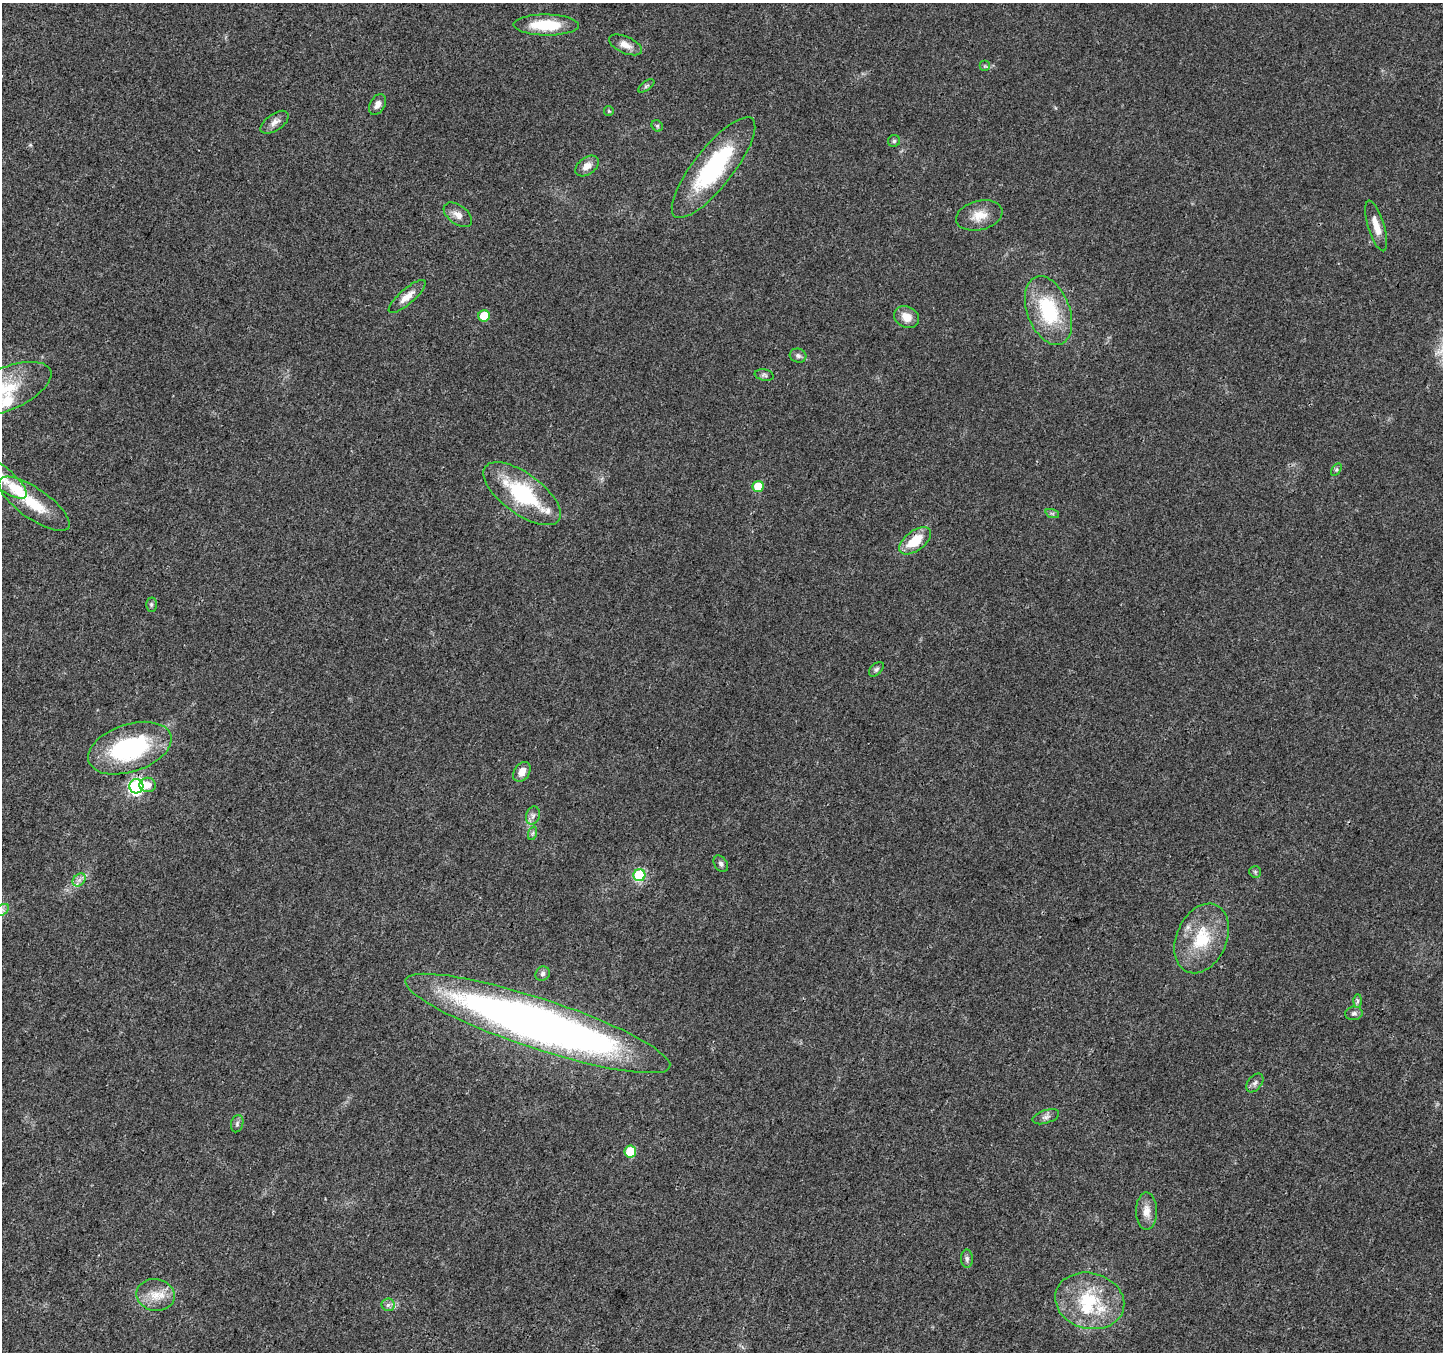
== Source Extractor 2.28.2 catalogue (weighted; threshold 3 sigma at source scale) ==
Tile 7 of 4 x 4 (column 3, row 2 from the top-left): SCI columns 2891-4331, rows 2969-4318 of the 5773 x 5868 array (HDU 1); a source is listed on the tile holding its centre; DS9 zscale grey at full resolution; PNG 1445 x 1354 px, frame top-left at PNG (2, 3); each listed source drawn as its Kron ellipse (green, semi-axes under 4 px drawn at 4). Shown black and unused: <1% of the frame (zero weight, under 3 of 4 exposures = <1% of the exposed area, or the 3 px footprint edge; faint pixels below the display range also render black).
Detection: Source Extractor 2.28.2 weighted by HDU 2 'WHT'; one run over the whole footprint, this tile lists its part. Background 0.0174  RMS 0.0028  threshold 0.0127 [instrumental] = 3 sigma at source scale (4.5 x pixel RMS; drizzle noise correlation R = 1.50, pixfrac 1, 0.0396/0.0396 arcsec/px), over >= 5 px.
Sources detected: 59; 4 inside a brighter listed object's ellipse — not listed separately; the other 55 listed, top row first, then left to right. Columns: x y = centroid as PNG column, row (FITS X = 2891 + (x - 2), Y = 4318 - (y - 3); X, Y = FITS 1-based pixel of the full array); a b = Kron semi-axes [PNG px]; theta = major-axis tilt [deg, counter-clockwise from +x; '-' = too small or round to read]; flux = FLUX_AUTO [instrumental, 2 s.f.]
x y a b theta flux
546 25 33 10 -1 11
625 45 18 8 -24 2.5
985 66 5 5 - 0.46
646 86 9 4 35 0.55
377 104 11 7 61 1.7
609 111 5 4 - 0.31
275 122 16 8 35 1.8
657 126 6 5 - 0.46
894 141 6 6 - 0.57
587 166 13 8 36 2.4
714 168 62 19 52 31
458 215 16 9 -36 2.3
979 215 23 14 14 4.6
1376 226 26 8 -73 3.8
407 296 23 7 41 2.9
1048 311 36 21 -69 20
484 316 6 5 - 6.9
907 317 13 10 -30 3.3
798 356 8 7 - 0.99
764 375 10 5 -11 0.67
5 389 49 21 23 17
1336 470 7 4 58 0.45
2 478 30 10 -40 4.4
758 486 5 5 - 7.7
522 494 45 20 -36 25
34 504 42 15 -35 9.6
1052 513 7 4 -19 0.54
915 541 18 10 38 7.9
151 605 7 5 -90 0.56
876 669 9 5 45 0.7
130 748 43 24 18 33
522 772 11 7 58 2.4
148 785 8 7 - 2.5
136 786 7 7 - 66
533 815 9 6 74 1.1
533 833 7 4 71 0.52
721 864 9 6 -56 0.89
1255 872 6 6 - 0.49
639 875 6 6 - 26
79 880 7 5 44 1.1
2 910 8 5 33 0.88
1202 938 36 25 66 14
543 974 7 6 - 0.78
1357 1001 7 4 88 0.56
1354 1013 9 6 9 0.85
538 1023 139 25 -18 230
1255 1083 11 6 52 1.1
1046 1117 14 6 18 1.2
237 1124 9 6 76 0.72
630 1152 6 5 - 11
1146 1211 19 10 -89 2.9
967 1259 9 6 -89 0.85
156 1295 19 16 -11 5.1
1090 1301 35 28 -14 17
388 1305 6 6 - 0.93
Isophote crosses this tile's border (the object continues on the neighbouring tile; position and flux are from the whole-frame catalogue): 3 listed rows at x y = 5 389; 2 478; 2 910